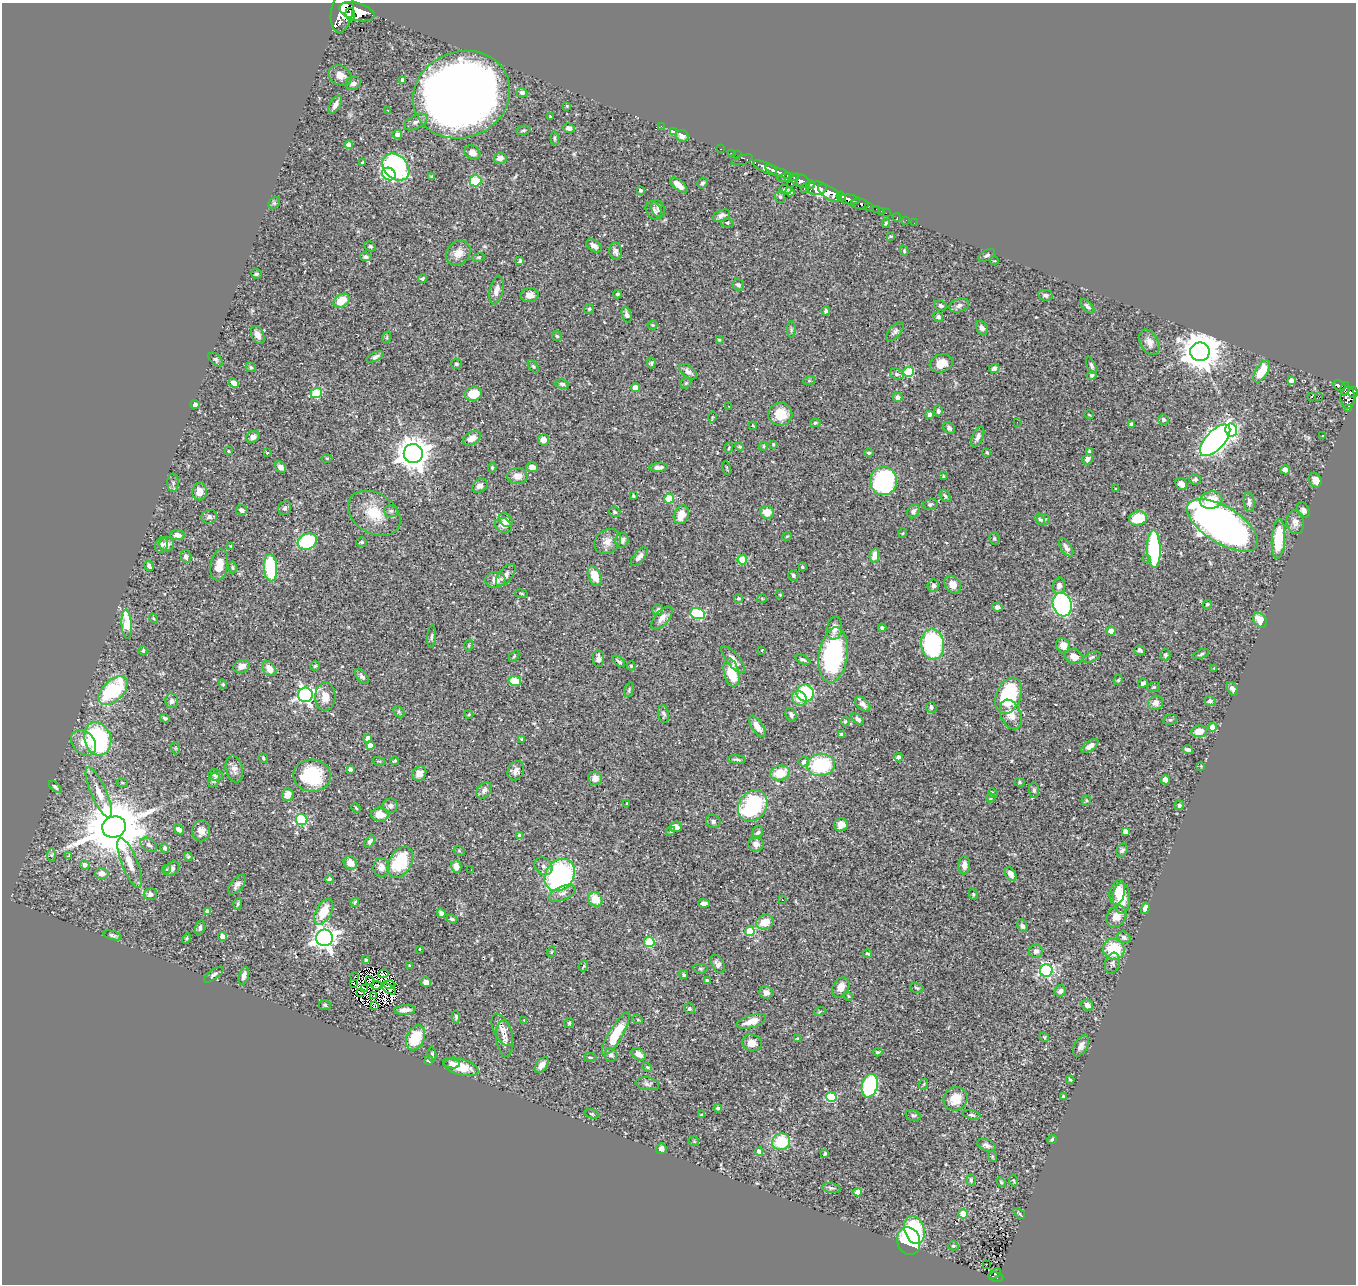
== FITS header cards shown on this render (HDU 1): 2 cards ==
NAXIS1  =                 1354
NAXIS2  =                 1282

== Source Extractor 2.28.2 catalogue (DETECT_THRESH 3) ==
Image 1354 x 1282 px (HDU 1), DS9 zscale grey, 1 PNG px = 1 image px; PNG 1358 x 1286 px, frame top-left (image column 1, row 1282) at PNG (2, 3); each listed source drawn as its Kron ellipse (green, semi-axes under 4 px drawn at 4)
Background 0.664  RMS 0.022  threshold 0.0665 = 3 sigma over >= 5 px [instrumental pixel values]
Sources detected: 528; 7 with non-positive FLUX_AUTO (blend fragments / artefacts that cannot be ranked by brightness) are neither listed nor drawn; of the other 521, the 500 brightest by FLUX_AUTO listed and drawn (21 fainter detections omitted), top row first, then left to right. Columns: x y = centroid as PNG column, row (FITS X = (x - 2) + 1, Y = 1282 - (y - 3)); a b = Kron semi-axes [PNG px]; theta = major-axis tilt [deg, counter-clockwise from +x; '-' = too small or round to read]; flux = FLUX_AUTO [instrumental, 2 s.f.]
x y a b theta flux
342 11 22 11 80 3500
357 12 18 9 -16 3000
350 14 6 4 -83 830
340 75 12 9 -28 11
403 80 4 4 - 7.5
353 83 7 6 - 5.9
522 93 5 4 - 3.9
461 95 49 43 21 2100
335 105 10 5 60 7.6
567 106 3 3 - 1.3
387 110 4 3 - 1.2
550 117 3 3 - 3
416 122 12 7 27 7
661 126 2 2 - 32
569 128 6 5 - 5
523 130 7 4 10 2.6
673 132 4 4 - 29
397 134 5 4 - 5.7
682 136 6 5 - 9
555 138 7 4 -85 2.5
349 145 4 4 - 18
721 149 3 2 - 20
472 152 8 6 -28 8.7
731 153 2 2 - 6.1
737 155 2 2 - 4.6
500 158 6 5 - 7.1
742 160 11 4 16 74
363 162 4 3 - 1.8
396 167 15 11 -47 240
765 167 13 5 -24 1100
778 172 13 4 -22 940
389 174 7 6 - 170
432 177 3 3 - 3.2
788 178 10 4 5 330
475 181 6 5 - 79
793 181 8 3 57 330
801 181 9 6 -24 580
702 183 5 4 - 3.2
810 184 4 3 - 220
679 185 10 5 -40 11
817 188 10 6 0 760
785 189 6 4 -2 3.1
804 189 4 3 - 110
640 190 3 3 - 2.9
790 192 5 4 - 2.8
830 193 13 6 -33 1500
841 196 5 3 - 270
780 197 6 5 - 2.4
849 199 11 5 -8 960
274 203 6 5 - 2.6
860 204 9 5 -8 190
868 206 3 3 - 95
658 209 9 6 -66 4.2
877 209 3 3 - 34
654 210 10 7 -59 6.1
881 211 2 2 - 6.4
886 213 2 2 - 7.1
721 216 9 5 23 6.7
897 217 4 2 - 6
906 220 2 2 - 4.4
727 223 6 4 0 1.8
886 223 4 3 - 2
914 223 2 2 - 7.1
891 236 3 3 - 1.8
370 246 6 5 - 2.8
594 246 8 5 -35 6.9
616 251 9 6 -82 6.2
904 251 5 4 - 1.7
458 253 13 11 44 14
987 255 9 5 30 3.4
366 257 6 4 -8 3.3
478 257 6 4 17 1.8
520 261 4 3 - 2.1
994 261 4 2 - 1.2
257 274 5 5 - 2.9
422 278 4 4 - 2.3
738 285 6 5 - 3.9
496 290 14 6 77 9.7
618 294 4 4 - 2.7
530 295 9 7 10 9.2
1045 295 7 5 -10 3.9
341 301 8 6 31 35
959 305 10 6 19 6.1
941 306 6 5 - 3.3
1087 306 9 4 -45 4.4
589 309 5 5 - 1.9
826 311 4 4 - 3.1
627 315 8 4 -70 5.4
938 317 5 4 - 3.6
653 325 5 4 - 1.6
982 328 8 5 -64 6.1
791 330 8 4 89 2.7
895 331 12 5 48 4.4
258 335 9 6 -66 8.4
557 336 5 5 - 2.1
387 337 6 3 72 1.8
719 340 4 3 - 1.9
1149 342 14 9 -61 10
1200 352 9 9 - 4200
375 357 9 4 25 4.4
216 359 8 5 -44 3.1
651 363 5 4 - 2.6
941 363 12 9 18 20
456 364 5 5 - 2.3
1091 365 9 4 -64 3.2
533 366 7 4 -53 2
251 367 5 4 - 2.2
994 369 5 4 - 6.4
688 371 10 5 -37 6.7
1262 371 12 6 59 43
909 372 5 5 - 86
897 374 7 5 -20 3.4
1092 375 4 4 - 3.2
1291 380 4 4 - 9
809 381 6 4 18 1.8
234 383 5 4 - 9.6
686 383 6 5 - 2.5
562 384 6 4 -11 3
1339 385 6 4 -31 140
635 388 4 4 - 22
1345 389 7 4 80 160
1353 392 5 5 - 280
316 393 6 5 - 77
473 394 9 6 12 32
1312 396 3 3 - 11
1318 396 2 2 - 2000
898 397 5 4 - 5.7
1348 398 11 7 -88 510
195 404 4 4 - 5.3
728 406 3 2 - 2.9
1348 408 3 2 - 24
938 411 5 4 - 3.6
780 414 12 11 - 32
930 415 4 4 - 6.3
1089 415 5 2 - 1.3
712 417 5 2 - 1.3
1163 420 5 5 - 4.8
1017 422 2 2 - 2.4
815 423 5 4 - 2.1
1131 424 3 3 - 2.8
753 426 4 2 - 1.2
949 428 7 5 -50 3.8
1231 430 6 6 - 170
1322 436 3 2 - 2
253 437 7 5 33 6.4
978 437 11 5 66 5.7
472 438 9 6 30 13
543 440 6 5 - 10
1215 440 20 9 47 710
773 444 3 3 - 1.4
740 446 4 4 - 2.7
763 446 4 4 - 2.2
729 448 5 3 - 1.7
228 451 4 3 - 1.2
987 452 3 2 - 1.7
1089 452 4 4 - 2.4
267 453 4 4 - 1.4
869 453 5 3 - 2.8
413 454 9 9 - 2400
327 458 5 3 - 1.5
1088 459 6 5 - 6.6
281 467 6 5 - 6.7
532 467 5 5 - 11
659 467 9 4 3 5.9
492 468 5 3 - 1.9
727 468 7 3 -77 1.4
1285 470 5 4 - 7.1
517 476 10 8 0 13
943 476 3 3 - 1.7
1195 479 5 5 - 2.8
1315 480 7 6 - 9
884 481 14 13 - 220
173 483 9 5 -90 4.4
1181 484 7 5 -47 8.1
480 486 8 6 32 7
1116 488 3 2 - 1.2
200 491 9 7 81 15
633 496 3 3 - 2.3
945 496 7 4 -54 2.8
669 499 5 5 - 65
1211 500 11 8 10 30
1249 502 10 5 -83 5.1
930 504 7 5 14 3.2
285 508 7 6 - 3.2
242 510 6 5 - 6
1303 510 8 6 -63 5
391 511 7 6 - 3.6
913 511 7 6 - 4.8
615 512 6 5 - 2.4
767 512 7 6 - 18
374 513 28 20 -31 44
681 515 9 7 66 18
209 517 8 6 15 4.3
1138 518 9 7 15 44
1040 519 6 3 -54 1.9
1044 519 6 5 - 4
506 520 7 6 - 10
1295 522 12 9 -84 9.5
503 525 9 7 -29 11
1223 525 40 18 -32 1100
903 533 5 3 - 1.3
178 535 7 5 -4 8.8
787 536 5 3 - 1.3
994 539 6 5 - 2.5
1278 539 20 6 86 57
622 540 7 6 - 8.5
608 541 14 11 38 13
307 542 10 8 25 140
362 542 5 5 - 2.6
167 544 7 7 - 8.1
161 545 8 6 66 4.7
231 546 3 3 - 1.3
1066 547 10 5 -58 6.6
1154 549 19 6 -88 160
874 555 7 4 78 9.7
186 556 6 5 - 5.8
639 557 11 5 50 6.8
1147 559 3 3 - 3.4
742 560 4 4 - 42
219 565 16 8 80 17
149 566 5 3 - 3.9
232 567 6 4 -88 2.3
802 567 3 3 - 2.3
270 568 14 6 -85 100
506 575 13 6 50 9.3
793 575 5 5 - 2.9
595 576 10 6 -65 27
495 580 10 8 1 12
953 585 9 7 -54 15
933 586 6 6 - 6.5
1059 586 8 6 79 7.7
521 594 6 3 -9 1.6
780 595 4 3 - 1.3
738 598 4 4 - 2.4
762 598 5 3 - 1.6
1207 604 4 4 - 2.3
1062 605 12 9 -73 290
997 607 5 4 - 4.6
658 610 5 5 - 3.8
697 613 8 5 -17 140
153 618 4 3 - 1.5
662 618 14 7 49 9.6
1260 620 8 5 -51 20
127 624 15 5 -85 60
834 628 12 7 80 12
882 628 4 4 - 3.5
1111 631 4 4 - 12
432 637 11 3 86 3
933 644 15 11 -84 170
469 645 6 3 72 1.8
1063 645 8 6 -57 13
143 650 4 3 - 2.4
762 650 3 2 - 1.5
1140 650 5 4 - 3.7
1201 654 8 4 21 2.6
833 655 28 14 82 190
1166 655 5 4 - 3.1
514 656 6 4 47 1.8
1074 656 9 7 -22 14
1092 657 9 4 23 3
598 659 8 5 -88 6.1
803 659 9 3 -24 2.8
733 660 16 6 -50 13
619 661 7 3 -40 3.2
242 666 9 6 18 8.3
315 666 5 4 - 2
631 666 4 4 - 2.2
1214 668 4 4 - 1.3
269 669 8 6 -51 14
731 673 14 7 -76 49
362 677 9 5 -48 3.7
1118 680 5 4 - 1.9
515 681 6 5 - 31
1143 683 5 4 - 3.7
223 684 5 4 - 2
1153 687 6 5 - 2.1
1232 689 7 5 -60 4.5
113 690 17 10 44 140
629 690 7 4 75 2.6
805 693 9 8 - 95
305 695 7 7 - 450
1008 696 19 12 68 150
325 697 14 10 86 16
799 699 8 6 -39 19
172 701 7 6 - 6.3
1210 701 5 5 - 3.4
1156 703 8 7 - 8.4
863 704 9 5 -43 7.7
931 707 5 5 - 4.9
399 712 6 4 -46 2.2
469 714 4 4 - 1.3
664 714 9 5 -79 3.8
1011 714 15 10 -66 16
791 715 7 5 -61 4.4
165 718 5 3 - 2.4
858 719 7 4 -42 5.2
1170 720 7 5 15 2.5
845 722 5 4 - 3
757 726 12 5 -56 14
1212 727 4 4 - 15
1199 731 8 6 8 15
841 735 4 4 - 8.9
368 738 4 4 - 14
98 739 17 13 -73 190
522 739 3 3 - 1.5
83 743 14 11 -46 17
370 746 4 4 - 14
1090 746 10 5 35 7.5
175 748 6 4 -71 1.7
1188 750 5 4 - 5.2
899 757 4 4 - 9.4
263 758 5 4 - 1.4
737 759 9 3 -7 2.9
379 761 7 3 -12 1.5
395 761 4 3 - 2
804 762 5 5 - 8.3
821 765 14 11 7 100
1201 766 3 3 - 1.2
234 769 14 8 -76 9.1
350 769 4 3 - 4.9
516 771 10 7 63 7.5
780 773 10 7 15 36
419 774 7 6 - 11
216 775 7 6 - 4.2
312 776 19 16 -2 84
595 778 7 7 - 9.7
214 780 7 5 63 4.2
1165 780 5 4 - 7.2
1020 782 5 4 - 2.1
122 783 5 3 - 1.5
55 787 7 4 -43 3.4
484 790 9 6 49 6.1
1034 790 7 5 -89 2.9
99 793 27 7 -66 21
993 793 5 4 - 1.5
288 795 6 5 - 13
991 798 5 4 - 1.9
1086 801 5 4 - 2
627 803 3 3 - 1.7
1179 805 5 4 - 3.6
390 806 7 7 - 5.2
753 806 16 13 53 170
356 808 5 3 - 1.7
380 815 8 7 - 20
302 820 6 5 - 150
713 821 7 6 - 5.7
841 825 7 6 - 13
114 827 12 10 14 12000
676 827 6 5 - 7.8
179 829 6 4 -45 5
201 831 10 9 - 9.9
671 831 5 4 - 2.1
1125 831 4 4 - 11
758 833 7 5 55 3.6
520 836 4 4 - 8.3
370 841 7 4 55 4.4
756 844 8 7 - 8.5
149 845 9 6 -32 4.3
165 848 5 4 - 3.7
1122 850 7 5 57 3.7
459 851 6 4 -30 1.8
52 855 6 4 89 2.5
68 856 3 3 - 21
188 857 4 4 - 1.7
400 862 16 11 59 87
130 863 27 8 -69 21
350 863 7 6 - 15
85 865 5 4 - 5.3
964 865 9 5 87 9
456 866 6 5 - 11
543 866 10 8 -44 6.6
381 867 9 8 - 11
166 869 4 4 - 3.7
172 869 8 6 43 5.2
471 870 2 2 - 2.5
102 873 7 5 0 10
1011 874 7 5 -56 10
560 875 17 14 52 260
329 879 4 4 - 2.3
237 885 12 6 51 6.3
1117 892 12 7 76 15
562 893 14 7 23 7.8
150 894 7 6 - 5.1
973 894 5 4 - 1.9
1121 898 15 8 -89 37
595 899 8 6 -49 26
782 900 3 2 - 1.6
355 902 4 3 - 2.2
704 903 6 4 -6 4.9
238 904 6 3 71 2.1
1145 908 6 4 76 6.1
207 911 4 3 - 4.8
324 912 14 7 60 33
441 913 5 4 - 5.4
1116 916 12 9 52 15
452 919 5 3 - 3.2
765 922 9 7 18 23
1022 926 6 5 - 4.6
200 927 7 4 79 3.7
750 931 5 4 - 76
112 935 9 4 -17 3.4
222 937 5 4 - 8.7
1124 937 7 5 -18 4.1
325 938 8 8 - 1100
187 939 5 4 - 1.8
649 942 5 5 - 76
420 949 3 2 - 1.4
1114 949 11 10 - 57
1036 951 7 6 - 5.5
551 952 5 3 - 1.2
868 954 4 3 - 2
366 960 3 3 - 1.8
1112 963 11 7 71 4.5
718 964 10 6 -59 5.2
409 966 3 3 - 1.6
583 966 6 3 69 1.8
700 969 7 4 -6 2.4
1046 970 6 6 - 260
214 974 11 4 37 3.8
383 974 5 2 - 1.4
684 975 4 4 - 2.4
244 976 9 4 74 8.3
355 976 2 2 - 2.2
370 980 3 2 - 1.5
707 981 4 3 - 3.8
426 982 5 4 - 7.1
353 983 3 2 - 1.2
389 984 6 2 -2 1.5
377 985 5 2 - 2.4
841 987 11 8 61 15
364 988 4 2 - 2.8
917 988 7 4 -12 2.5
389 989 7 3 -33 2.2
1060 991 6 5 - 5.4
360 992 3 2 - 1.6
766 993 6 6 - 8.6
374 996 3 2 - 1.4
848 996 5 4 - 1.8
325 1005 6 5 - 2.8
375 1005 3 2 - 1.7
1087 1005 6 5 - 7.8
689 1009 5 5 - 4.3
405 1010 10 5 3 8.8
820 1011 5 3 - 1.5
456 1017 6 4 -83 2.7
524 1020 3 3 - 2.5
638 1020 5 3 - 1.6
751 1021 15 6 17 18
569 1023 5 5 - 2
502 1030 17 8 -64 12
616 1034 24 7 60 58
1044 1037 5 4 - 1.6
415 1038 13 8 67 56
505 1038 18 8 -84 11
797 1039 3 3 - 1.6
752 1043 10 8 -12 15
1081 1046 12 6 61 6.7
878 1052 4 3 - 2.3
432 1054 7 3 -80 2.2
639 1054 8 5 -35 10
611 1055 7 6 - 4.4
590 1057 6 3 -7 1.7
429 1060 5 4 - 2.7
452 1064 8 5 -7 4.9
542 1065 9 5 51 9.4
461 1067 18 8 -16 37
647 1067 5 4 - 1.6
1070 1080 4 2 - 1.7
647 1084 12 6 -10 4.9
924 1084 6 3 71 1.5
870 1086 12 8 77 150
831 1097 5 5 - 100
1063 1097 3 3 - 3.1
955 1099 12 11 - 24
718 1108 4 4 - 2.5
592 1114 7 4 -18 2.3
702 1115 4 3 - 1.6
913 1115 8 5 -16 3.3
971 1115 9 4 -13 3.1
1052 1139 5 4 - 2.5
694 1141 5 4 - 1.6
781 1142 9 8 - 62
987 1145 9 5 -22 5.9
661 1149 5 5 - 5.3
759 1151 4 4 - 13
825 1153 4 3 - 2.2
992 1156 6 3 -72 1.4
971 1180 6 4 -88 2.9
1014 1181 5 3 - 1.4
1001 1182 6 3 -46 1.8
831 1188 9 4 -9 3.6
857 1192 4 4 - 18
1019 1213 6 2 -44 2.1
963 1214 4 4 - 42
914 1230 14 10 -73 93
909 1241 14 11 -73 190
953 1246 5 4 - 2.1
986 1264 3 2 - 3.5
995 1274 7 2 31 35
996 1277 7 4 -10 110
At the frame edge (FLAGS 8, measured only in part): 2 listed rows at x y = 342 11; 1353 392
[21 fainter detections neither listed nor drawn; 7 non-positive-flux detections neither listed nor drawn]